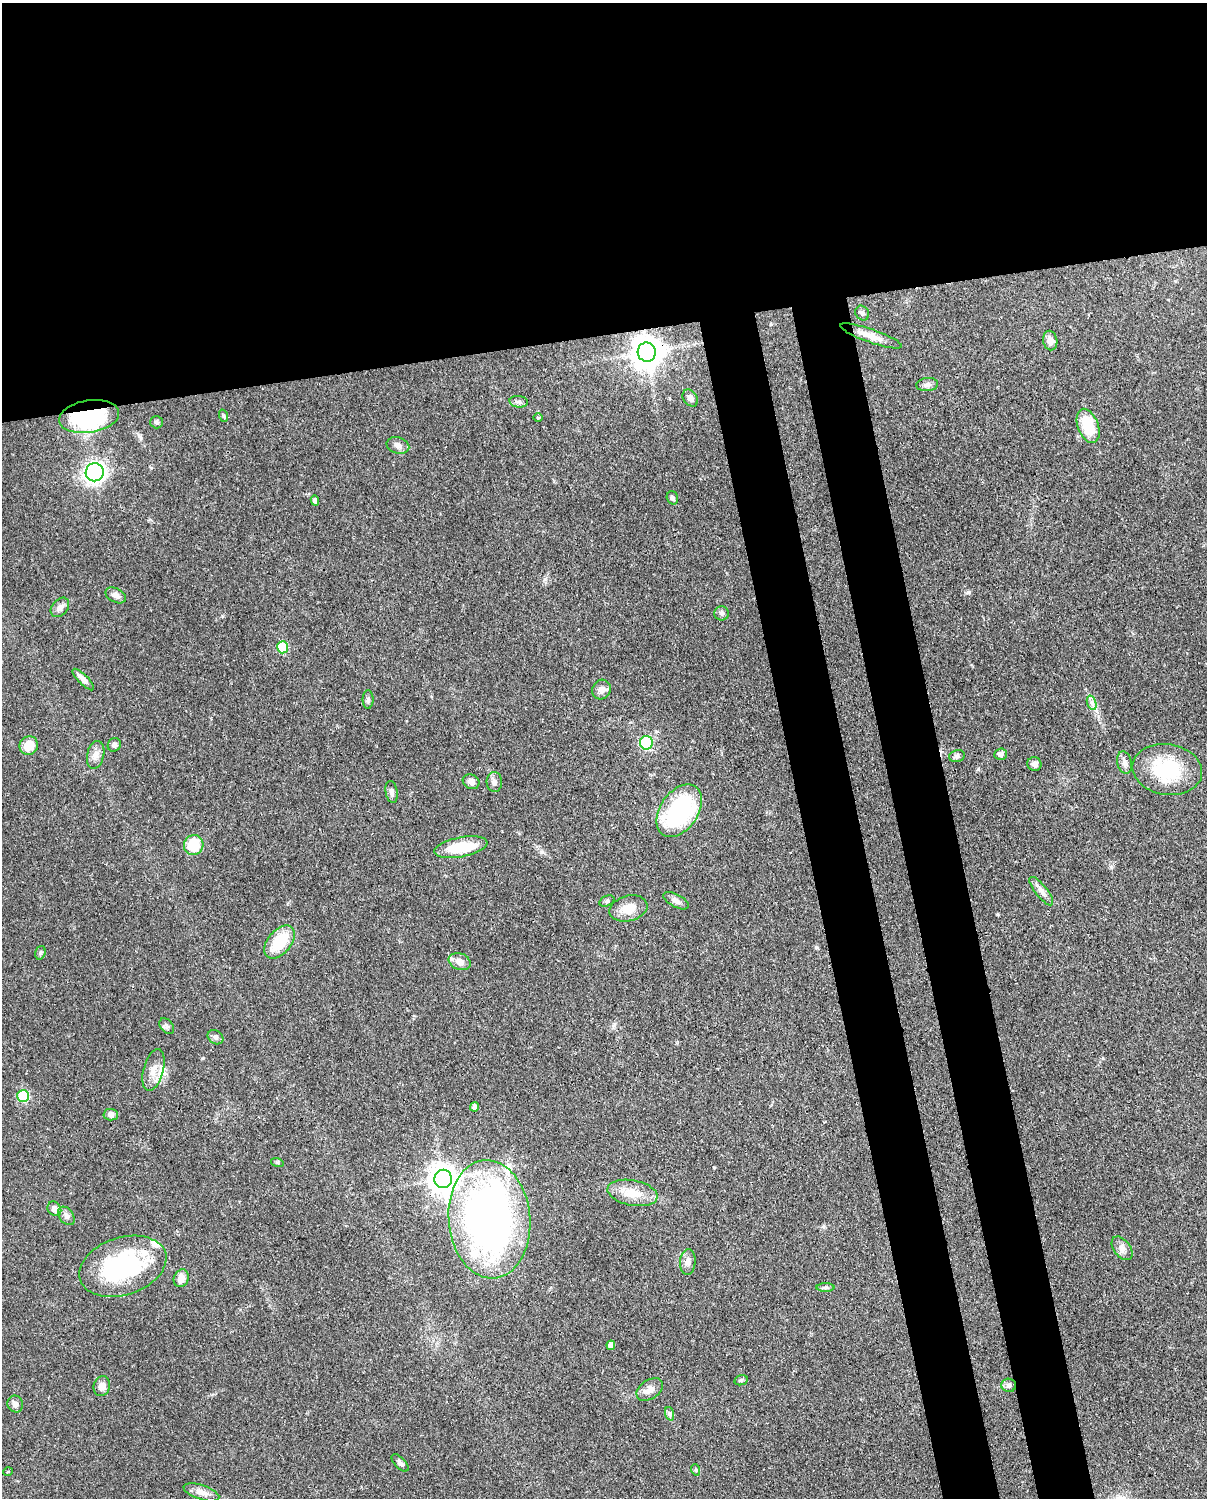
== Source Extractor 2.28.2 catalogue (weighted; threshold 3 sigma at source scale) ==
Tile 2 of 4 x 3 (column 2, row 1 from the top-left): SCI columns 1300-2504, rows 3265-4760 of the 5006 x 4913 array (HDU 1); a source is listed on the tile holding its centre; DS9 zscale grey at full resolution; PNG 1209 x 1500 px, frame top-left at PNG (2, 3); each listed source drawn as its Kron ellipse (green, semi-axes under 4 px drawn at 4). Shown black and unused: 30% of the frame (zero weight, under 3 of 4 exposures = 7% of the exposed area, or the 3 px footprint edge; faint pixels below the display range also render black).
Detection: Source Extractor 2.28.2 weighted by HDU 2 'WHT'; one run over the whole footprint, this tile lists its part. Background 0.0959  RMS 0.004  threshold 0.018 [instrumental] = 3 sigma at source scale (4.5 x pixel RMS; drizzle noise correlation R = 1.50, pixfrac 1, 0.05/0.05 arcsec/px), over >= 5 px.
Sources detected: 78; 1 inside a brighter object's white glare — neither listed nor drawn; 3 inside a brighter listed object's ellipse — not listed separately; the other 74 listed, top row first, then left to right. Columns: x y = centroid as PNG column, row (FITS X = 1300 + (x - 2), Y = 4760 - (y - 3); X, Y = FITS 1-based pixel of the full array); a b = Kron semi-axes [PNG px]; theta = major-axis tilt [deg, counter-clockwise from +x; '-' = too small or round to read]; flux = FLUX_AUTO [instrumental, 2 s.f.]
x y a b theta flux
862 313 8 6 -57 1.1
871 336 32 6 -19 4.8
1050 341 10 7 -79 3
647 352 9 9 - 760
927 385 11 6 5 1.7
690 398 9 7 -55 1.4
519 402 9 5 -5 1.1
89 416 30 16 9 49
224 416 6 4 -71 0.56
538 418 5 3 - 0.36
157 422 6 6 - 0.83
1088 426 18 10 -69 14
398 445 11 8 -16 2.2
95 472 9 9 - 140
672 498 7 5 -72 1
315 501 5 4 - 1.5
116 595 11 7 -27 2
60 607 11 7 49 1.9
722 613 7 7 - 1
283 647 6 5 - 20
83 680 14 5 -45 2.2
601 689 10 9 - 2.3
368 700 9 5 90 1.1
1092 703 7 4 -71 1.2
646 743 7 6 - 19
114 745 7 6 - 1.3
29 746 9 9 - 6.4
1001 754 6 5 - 1.3
96 755 14 8 78 2.8
957 756 8 6 14 1
1125 763 11 7 -77 1.9
1034 764 7 7 - 1.7
1167 769 35 25 -9 23
471 782 9 7 -30 1.9
494 782 10 7 -87 1.5
392 792 11 6 -80 1.5
679 811 29 19 55 45
194 845 10 9 - 11
461 847 27 10 10 15
1041 891 17 6 -51 2.3
607 901 8 5 25 0.74
676 901 14 6 -28 1.8
628 908 19 12 15 5.9
279 942 19 11 50 15
40 953 7 5 73 0.72
460 962 11 8 -21 3.1
167 1026 9 6 -51 1
215 1037 8 6 -33 1.1
154 1070 21 10 75 4.7
23 1096 6 6 - 28
474 1107 5 4 - 1.5
111 1115 7 6 - 1.5
277 1162 6 4 -18 0.52
443 1179 9 9 - 530
633 1193 25 12 -11 7.9
54 1209 8 6 -53 2.1
66 1216 10 7 -54 1.5
489 1219 59 41 -85 210
1122 1248 13 8 -52 2.3
688 1262 13 7 86 2.1
123 1266 45 29 18 48
181 1278 9 7 67 3.4
826 1287 9 4 0 0.93
611 1345 5 4 - 2.2
741 1380 7 5 13 0.63
1009 1385 7 6 - 1.3
102 1386 10 8 75 2.6
650 1389 15 9 34 2.9
15 1404 8 8 - 1.7
670 1414 7 4 -71 0.8
400 1463 11 5 -46 1.2
696 1470 6 3 -72 0.45
8 1472 5 3 - 0.31
201 1492 18 7 -18 2.9
Overlapping masked pixels (flux is a lower limit): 2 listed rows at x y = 647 352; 89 416
Unlisted compact peaks at least as high as the median listed source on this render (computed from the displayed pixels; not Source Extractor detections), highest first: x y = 969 592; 978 769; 545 579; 816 947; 714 1167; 222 616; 203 1058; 998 914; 1111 867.